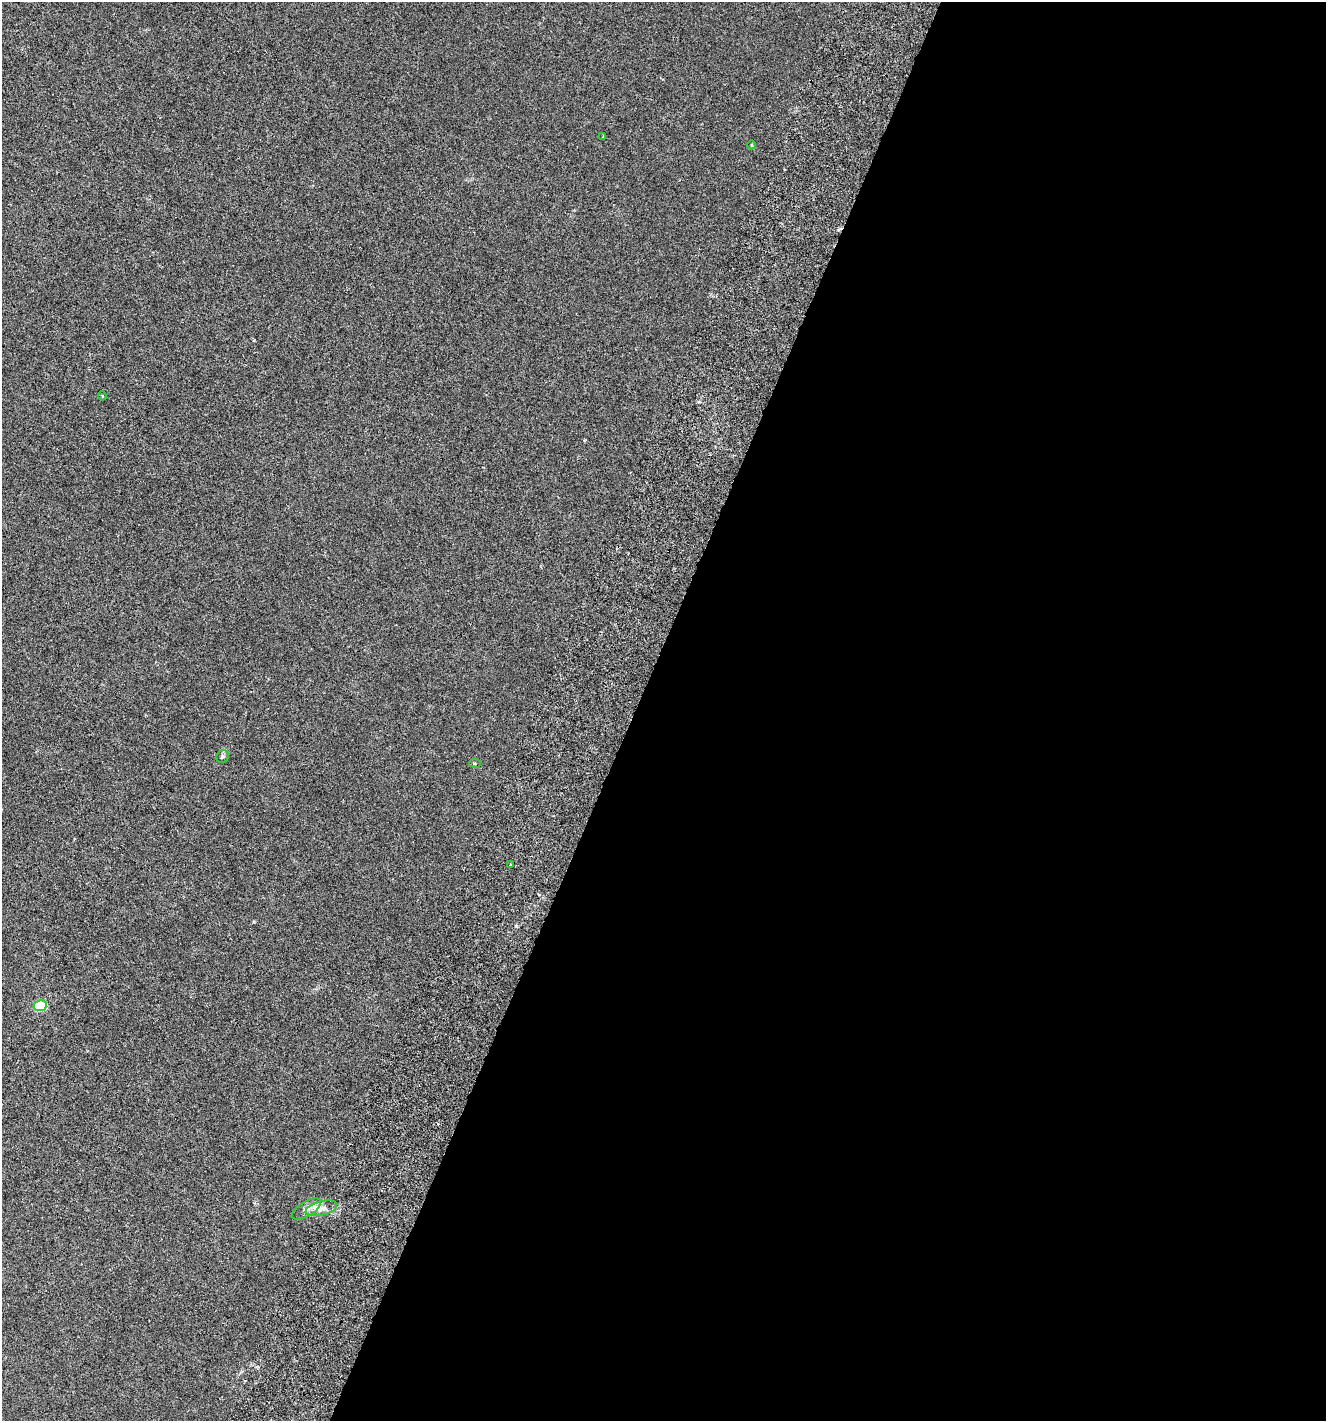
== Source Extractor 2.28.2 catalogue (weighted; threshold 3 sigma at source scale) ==
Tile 12 of 4 x 4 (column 4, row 3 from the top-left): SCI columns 4293-5616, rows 1502-2920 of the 5999 x 5830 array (HDU 1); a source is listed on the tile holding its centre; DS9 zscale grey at full resolution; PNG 1328 x 1423 px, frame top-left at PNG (2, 2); each listed source drawn as its Kron ellipse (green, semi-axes under 4 px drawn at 4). Shown black and unused: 52% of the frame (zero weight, under 3 of 6 exposures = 6% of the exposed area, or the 3 px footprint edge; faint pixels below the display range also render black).
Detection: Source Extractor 2.28.2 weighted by HDU 2 'WHT'; one run over the whole footprint, this tile lists its part. Background 0.00157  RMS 0.0016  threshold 0.00641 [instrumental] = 3 sigma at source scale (4.09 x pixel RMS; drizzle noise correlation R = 1.36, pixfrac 0.8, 0.0396/0.0396 arcsec/px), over >= 5 px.
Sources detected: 9; all 9 listed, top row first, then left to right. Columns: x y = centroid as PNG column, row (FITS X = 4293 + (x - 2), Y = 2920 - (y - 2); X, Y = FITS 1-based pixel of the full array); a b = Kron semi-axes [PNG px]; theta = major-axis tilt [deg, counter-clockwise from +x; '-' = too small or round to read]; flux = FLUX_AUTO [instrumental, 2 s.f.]
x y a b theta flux
603 136 3 2 - 0.12
751 145 4 3 - 0.095
102 396 4 3 - 0.14
223 756 7 6 - 0.25
475 763 6 3 -8 0.15
511 865 3 3 - 0.19
40 1006 6 5 - 7.7
321 1208 16 7 14 1.1
306 1209 16 7 31 0.9